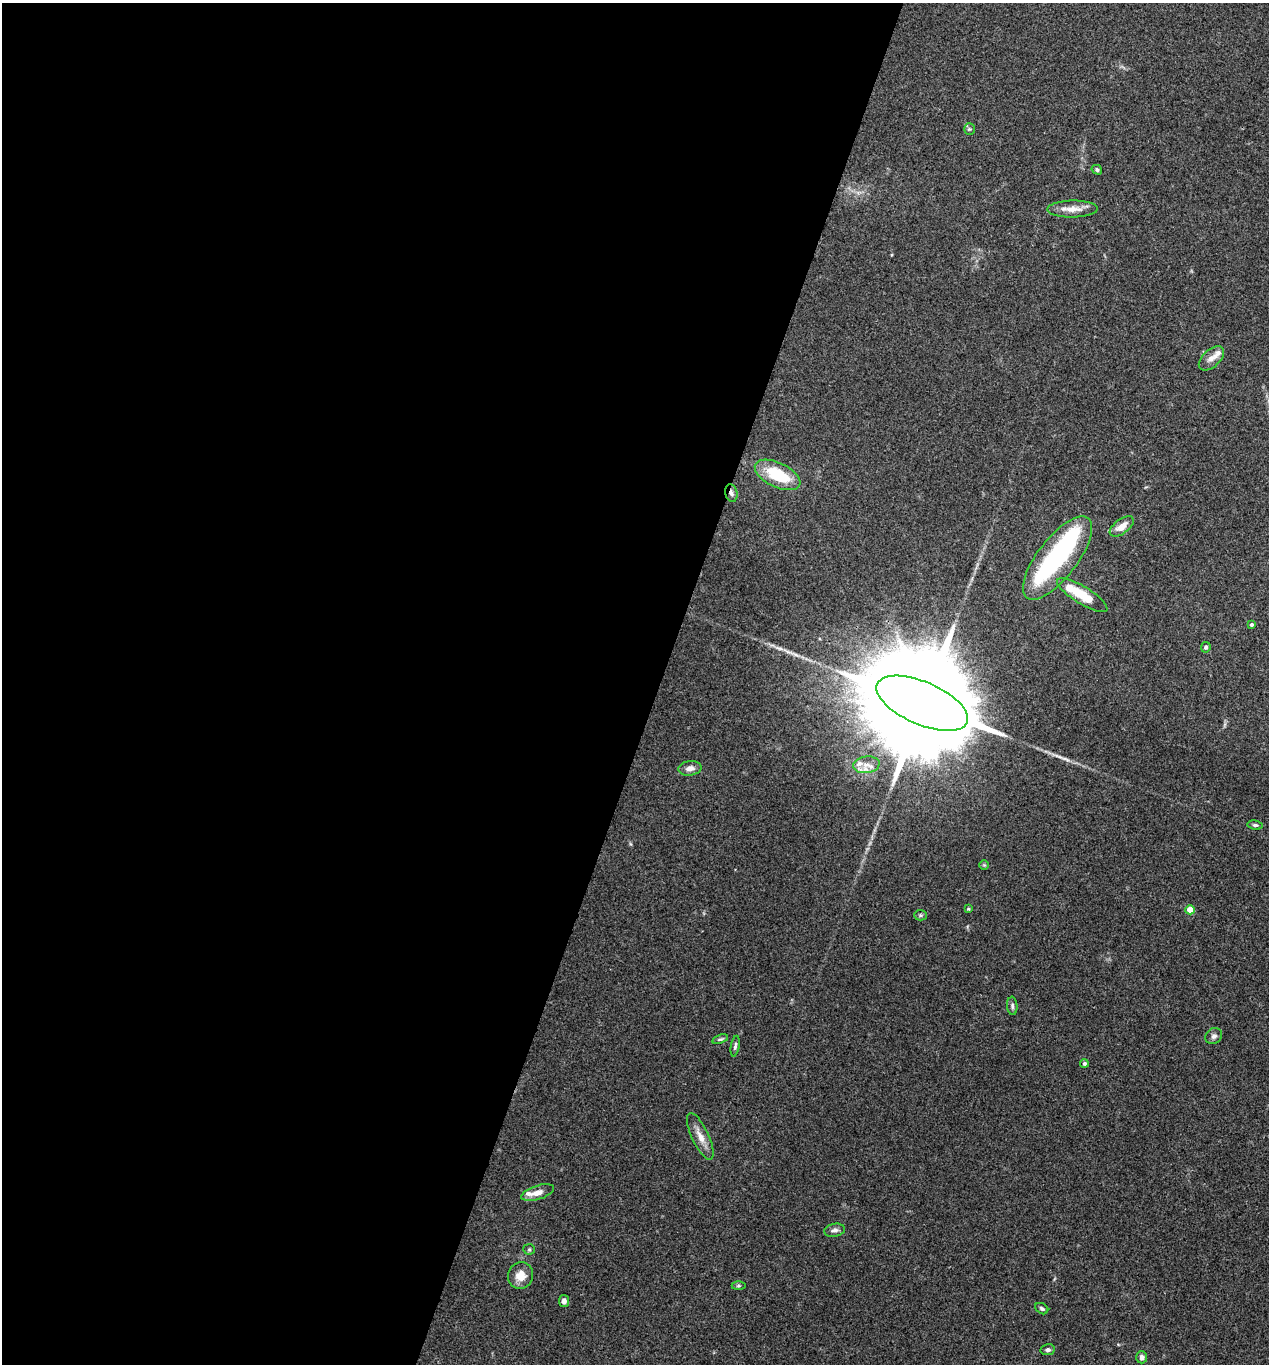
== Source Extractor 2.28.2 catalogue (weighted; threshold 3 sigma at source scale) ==
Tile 5 of 4 x 4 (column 1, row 2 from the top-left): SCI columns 136-1402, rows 2732-4093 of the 5470 x 5459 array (HDU 1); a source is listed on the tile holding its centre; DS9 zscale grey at full resolution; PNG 1271 x 1366 px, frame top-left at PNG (2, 3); each listed source drawn as its Kron ellipse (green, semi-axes under 4 px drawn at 4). Shown black and unused: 52% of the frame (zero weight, under 3 of 4 exposures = <1% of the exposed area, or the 3 px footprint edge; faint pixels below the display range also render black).
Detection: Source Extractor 2.28.2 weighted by HDU 2 'WHT'; one run over the whole footprint, this tile lists its part. Background 0.0779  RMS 0.0059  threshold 0.0268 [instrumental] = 3 sigma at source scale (4.5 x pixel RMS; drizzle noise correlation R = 1.50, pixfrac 1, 0.05/0.05 arcsec/px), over >= 5 px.
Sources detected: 40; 2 inside a brighter object's white glare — neither listed nor drawn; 4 inside a brighter listed object's ellipse — not listed separately; the other 34 listed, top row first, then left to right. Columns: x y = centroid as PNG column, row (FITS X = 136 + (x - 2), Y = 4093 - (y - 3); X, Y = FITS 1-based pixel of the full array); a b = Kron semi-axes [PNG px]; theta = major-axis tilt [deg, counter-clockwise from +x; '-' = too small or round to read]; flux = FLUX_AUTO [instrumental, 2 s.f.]
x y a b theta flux
969 129 5 5 - 0.97
1097 170 5 4 - 1.1
1072 209 25 8 1 6.9
1211 358 15 8 42 4.1
778 475 24 12 -26 27
731 493 9 6 -74 1.9
1122 526 14 7 37 6.5
1058 558 50 19 52 78
1082 595 29 8 -32 18
1252 624 4 3 - 1.1
1206 647 5 4 - 1
922 703 49 21 -23 31000
866 765 13 8 7 5.3
690 768 11 7 7 3.9
1255 825 7 4 -8 1.2
984 865 5 5 - 0.72
968 909 3 3 - 0.57
1190 910 4 4 - 10
920 915 6 5 - 1
1012 1006 9 5 -85 1.4
1214 1036 9 7 38 1.9
720 1039 8 4 17 1
735 1046 10 4 80 1.5
1084 1063 4 4 - 1.4
700 1136 25 8 -65 6.7
537 1193 17 7 17 5.2
834 1230 10 6 10 2.2
529 1249 6 5 - 0.95
521 1275 13 12 - 7.2
739 1286 7 4 0 0.86
564 1301 6 5 - 1.8
1042 1309 7 5 -33 1.2
1048 1350 7 5 9 1.6
1142 1357 6 5 - 2.4
Overlapping masked pixels (flux is a lower limit): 2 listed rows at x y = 731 493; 922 703